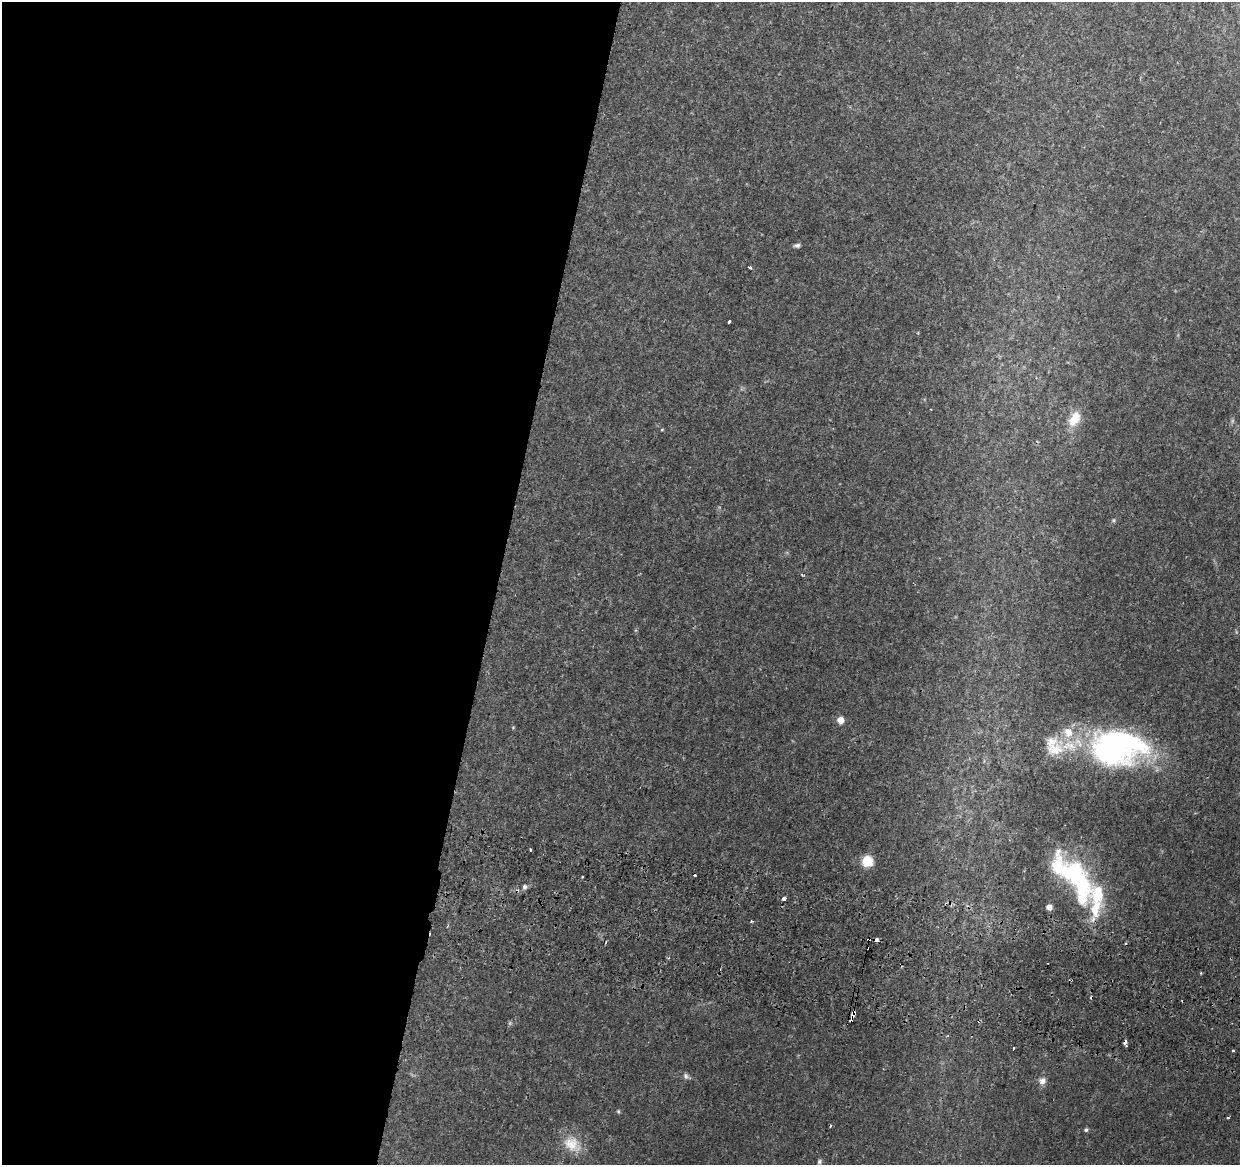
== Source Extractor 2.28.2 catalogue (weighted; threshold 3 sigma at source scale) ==
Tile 5 of 4 x 4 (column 1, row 2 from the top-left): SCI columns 19-1256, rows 2655-3817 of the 4979 x 5250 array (HDU 1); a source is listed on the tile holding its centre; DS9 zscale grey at full resolution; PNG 1242 x 1167 px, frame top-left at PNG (2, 2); no overlay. Shown black and unused: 40% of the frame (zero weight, under 2 of 3 exposures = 3% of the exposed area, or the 3 px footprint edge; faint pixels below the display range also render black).
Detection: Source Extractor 2.28.2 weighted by HDU 2 'WHT'; one run over the whole footprint, this tile lists its part. Background 0.0364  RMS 0.0037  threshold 0.0166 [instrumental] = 3 sigma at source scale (4.5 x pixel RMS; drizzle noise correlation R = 1.50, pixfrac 1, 0.0396/0.0396 arcsec/px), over >= 5 px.
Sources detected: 45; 1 too faint to see at this stretch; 10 cosmic-ray / hot-pixel residue — not listed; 6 inside a brighter listed object's ellipse — not listed separately; the other 28 listed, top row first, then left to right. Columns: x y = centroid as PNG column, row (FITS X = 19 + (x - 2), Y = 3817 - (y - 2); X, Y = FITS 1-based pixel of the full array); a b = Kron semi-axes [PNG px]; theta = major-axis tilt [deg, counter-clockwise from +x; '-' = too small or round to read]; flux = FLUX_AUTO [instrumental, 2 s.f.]
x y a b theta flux
797 245 8 5 8 0.93
750 267 3 3 - 2.5
729 322 3 3 - 3
1074 419 18 11 61 6.6
662 429 5 3 - 0.3
1114 520 6 4 90 0.48
802 575 4 3 - 0.63
840 720 5 5 - 4.7
513 727 5 3 - 0.32
1116 748 57 36 4 100
1054 749 30 20 -1 12
530 850 3 2 - 0.36
867 861 10 9 - 8.6
1075 876 58 27 -49 42
582 877 3 2 - 0.41
524 887 5 5 - 1.2
784 898 4 3 - 3.3
1049 907 4 4 - 3.2
853 1014 6 3 64 7
1125 1043 5 3 - 4.1
1013 1048 3 2 - 0.59
1233 1051 3 3 - 0.7
686 1076 8 6 -78 1
1042 1081 11 9 54 2
618 1111 5 5 - 0.48
1086 1130 5 4 - 0.63
572 1144 27 18 -34 8.3
819 1162 7 5 90 0.73
Overlapping masked pixels (flux is a lower limit): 2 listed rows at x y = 853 1014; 1125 1043